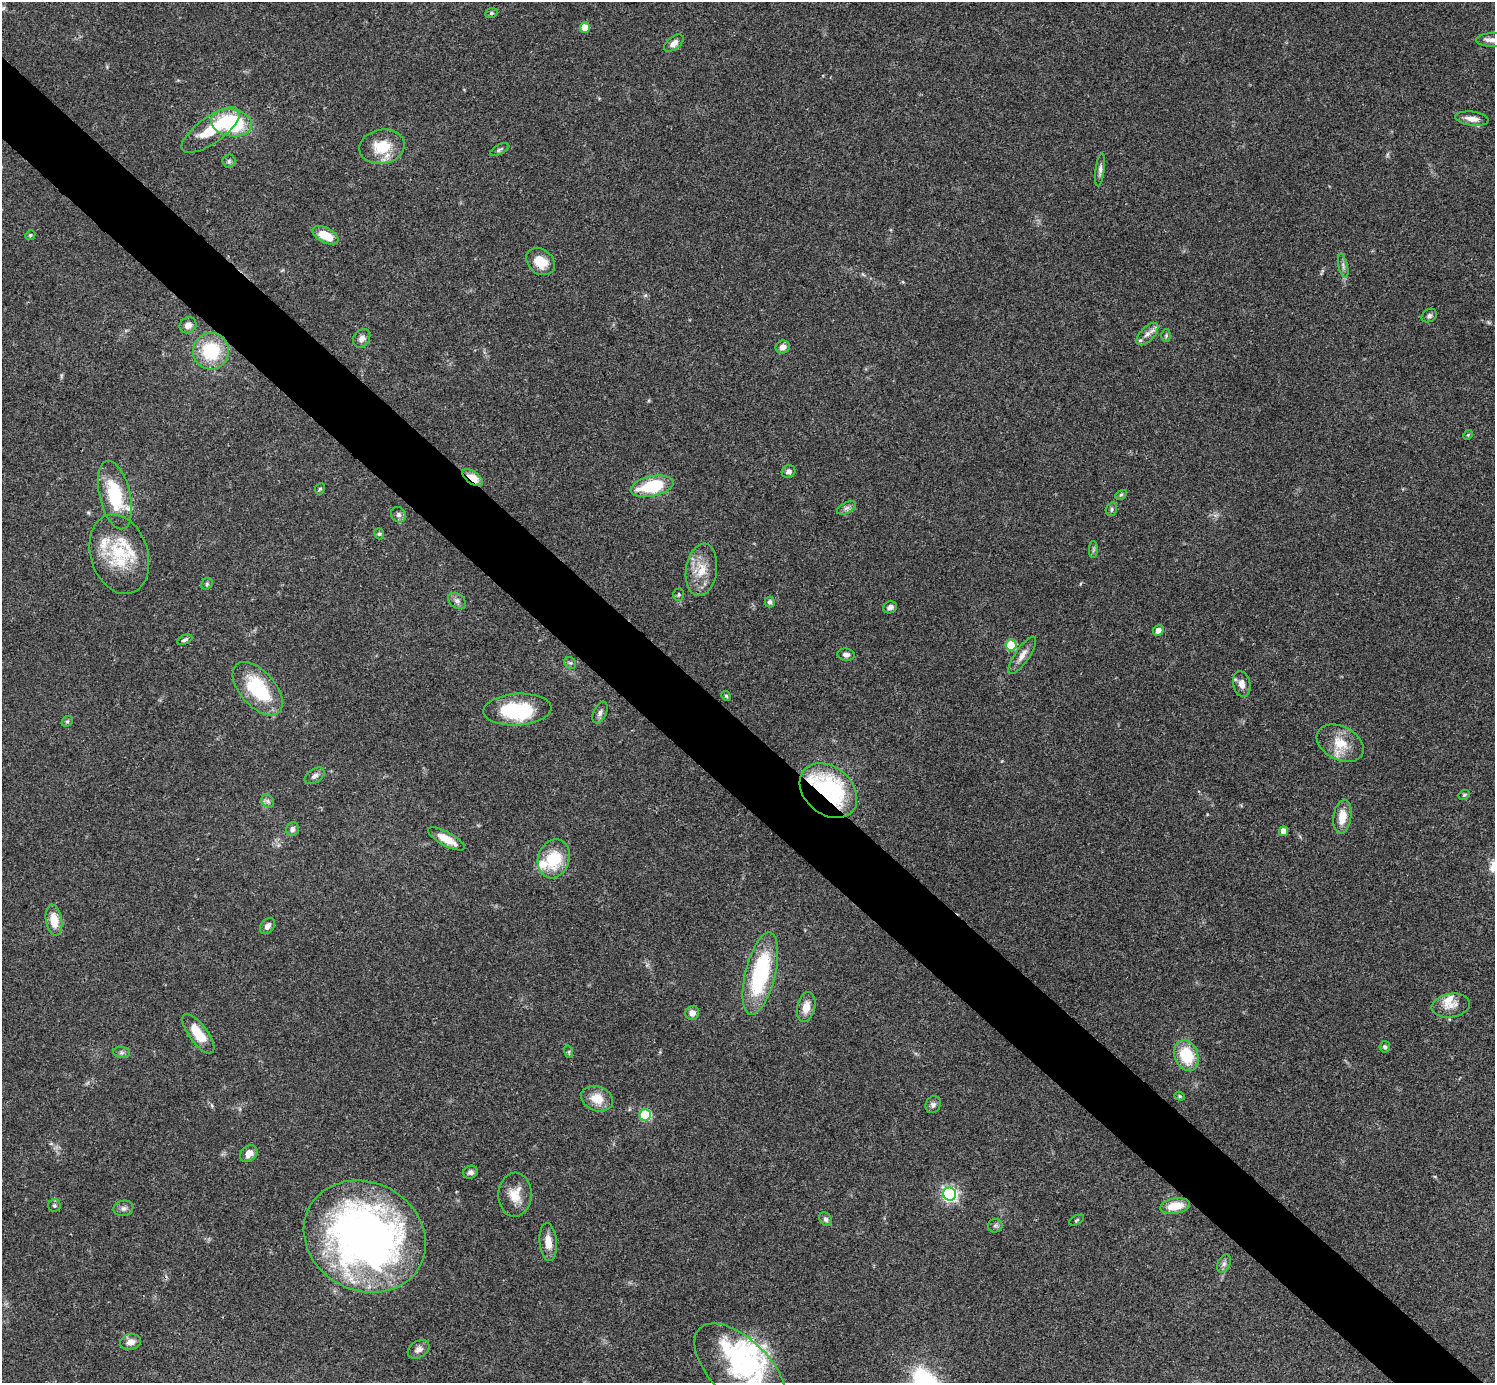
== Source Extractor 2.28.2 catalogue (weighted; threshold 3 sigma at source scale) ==
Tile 11 of 4 x 4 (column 3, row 3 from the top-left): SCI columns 2994-4486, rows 1681-3061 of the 5983 x 5983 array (HDU 1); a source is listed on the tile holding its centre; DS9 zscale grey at full resolution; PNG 1497 x 1385 px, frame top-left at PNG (2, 2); each listed source drawn as its Kron ellipse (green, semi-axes under 4 px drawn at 4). Shown black and unused: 6% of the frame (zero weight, under 3 of 4 exposures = <1% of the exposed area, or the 3 px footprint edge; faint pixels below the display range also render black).
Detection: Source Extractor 2.28.2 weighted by HDU 2 'WHT'; one run over the whole footprint, this tile lists its part. Background 0.0564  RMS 0.0048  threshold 0.0218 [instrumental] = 3 sigma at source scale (4.5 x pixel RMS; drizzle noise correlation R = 1.50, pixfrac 1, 0.05/0.05 arcsec/px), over >= 5 px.
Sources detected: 107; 4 inside a brighter object's white glare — neither listed nor drawn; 9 inside a brighter listed object's ellipse — not listed separately; the other 94 listed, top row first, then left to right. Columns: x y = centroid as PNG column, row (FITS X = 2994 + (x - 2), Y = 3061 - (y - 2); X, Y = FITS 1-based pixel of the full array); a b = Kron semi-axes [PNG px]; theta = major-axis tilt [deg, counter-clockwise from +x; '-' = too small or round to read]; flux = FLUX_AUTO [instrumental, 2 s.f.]
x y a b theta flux
491 13 6 4 22 0.7
585 27 5 5 - 7.7
1493 40 17 7 2 3.4
674 43 11 6 38 3.1
1472 119 17 7 -7 4.2
231 123 20 13 -10 41
211 130 34 13 35 18
382 147 23 17 10 15
499 150 10 5 28 1
229 161 6 6 - 1
1100 170 16 4 83 1.8
30 235 5 4 - 0.62
325 235 14 7 -27 10
540 261 16 12 -40 8.5
1343 266 12 4 -77 1.5
1429 316 8 6 32 1.3
188 325 9 7 33 3.1
1147 334 14 7 47 2.8
1166 336 6 5 - 0.72
362 338 10 8 56 2.6
783 347 7 6 - 2.9
211 351 18 18 - 25
1468 435 5 4 - 0.56
789 471 7 6 - 1.9
472 478 12 6 -36 8.5
652 486 22 10 12 26
320 489 6 4 65 0.78
115 495 35 15 -76 26
1121 495 6 4 29 0.71
846 508 10 5 26 1.5
1111 509 7 5 71 1
398 515 8 7 - 1.8
379 534 6 4 -68 0.82
1093 550 8 4 90 0.98
119 554 41 28 -72 29
701 570 26 15 82 11
207 584 6 5 - 0.75
679 595 6 5 - 0.75
457 601 10 7 -37 1.9
770 602 5 5 - 1.3
890 607 7 5 24 1.9
1158 630 6 5 - 2.2
185 640 8 4 24 1.1
1011 645 5 5 - 21
846 655 8 6 -7 1.8
1022 655 22 7 55 4.2
570 663 6 5 - 0.85
1242 684 13 8 -78 3.7
258 689 32 17 -49 32
726 696 5 4 - 0.64
517 710 34 16 3 35
600 713 11 6 65 1.9
67 721 6 5 - 0.8
1340 743 25 16 -28 11
315 776 11 7 32 1.9
828 791 32 23 -41 67
1464 795 6 4 27 0.67
268 801 7 5 -47 1.2
1342 817 17 9 81 7.8
293 829 7 6 - 1.6
1284 831 5 4 - 4.3
446 839 20 7 -29 8.6
554 859 20 15 72 19
54 920 15 8 -81 8.5
268 926 9 6 51 2.6
760 974 42 15 76 49
1451 1006 19 11 9 5.3
806 1007 15 9 77 5.3
692 1013 7 7 - 3.5
198 1034 23 9 -53 13
1385 1047 6 5 - 1.1
121 1052 8 5 -6 1.2
569 1052 6 4 -73 0.66
1186 1055 16 11 -70 19
1180 1096 5 4 - 0.64
597 1099 16 12 -21 8.4
933 1105 9 7 60 1.8
645 1115 6 5 - 36
249 1154 9 7 42 4.3
471 1172 7 6 - 1.7
950 1194 7 6 - 130
515 1195 22 16 87 8.4
54 1206 6 6 - 1
1175 1206 15 7 10 9.6
123 1208 10 7 10 1.9
826 1219 7 5 -56 1.3
1076 1220 8 3 28 0.59
995 1226 7 6 - 1.2
365 1236 63 54 -28 280
548 1242 19 8 -85 5.5
1224 1264 9 6 63 1.6
130 1342 10 8 13 4
418 1349 12 8 31 2.5
740 1369 57 29 -45 46
Overlapping masked pixels (flux is a lower limit): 2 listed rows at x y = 472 478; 828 791
Isophote crosses this tile's border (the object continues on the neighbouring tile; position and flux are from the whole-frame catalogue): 2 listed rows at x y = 1493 40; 740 1369